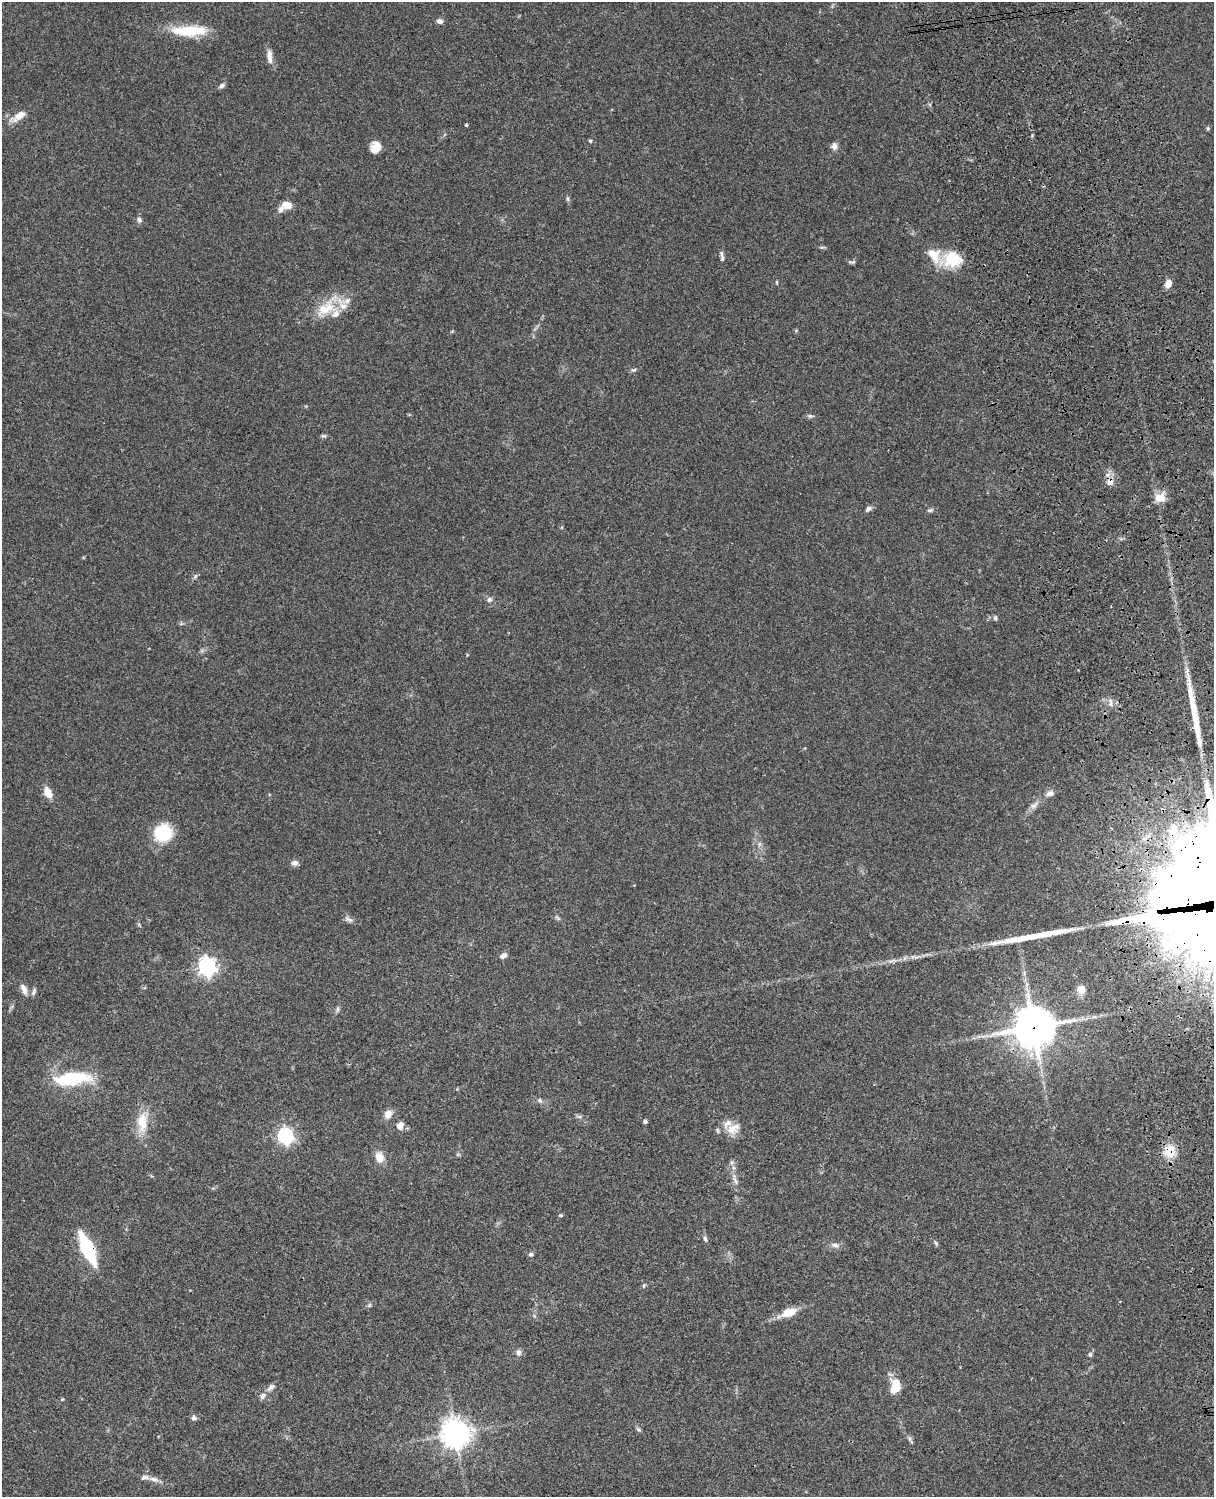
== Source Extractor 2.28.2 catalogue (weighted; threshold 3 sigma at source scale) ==
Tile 6 of 4 x 3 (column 2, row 2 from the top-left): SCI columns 1334-2545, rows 1773-3267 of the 5087 x 4927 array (HDU 1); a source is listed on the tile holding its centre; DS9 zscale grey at full resolution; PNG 1216 x 1499 px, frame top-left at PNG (2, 2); no overlay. Shown black and unused: <1% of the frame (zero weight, under 3 of 4 exposures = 6% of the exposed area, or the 3 px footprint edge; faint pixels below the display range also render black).
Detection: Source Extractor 2.28.2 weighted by HDU 2 'WHT'; one run over the whole footprint, this tile lists its part. Background 0.079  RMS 0.0058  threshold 0.0262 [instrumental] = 3 sigma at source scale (4.5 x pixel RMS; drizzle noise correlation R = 1.50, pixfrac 1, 0.05/0.05 arcsec/px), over >= 5 px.
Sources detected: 88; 2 long thin detections or spike segments (spike, bleed or trail) — not listed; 10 inside a brighter listed object's ellipse — not listed separately; the other 76 listed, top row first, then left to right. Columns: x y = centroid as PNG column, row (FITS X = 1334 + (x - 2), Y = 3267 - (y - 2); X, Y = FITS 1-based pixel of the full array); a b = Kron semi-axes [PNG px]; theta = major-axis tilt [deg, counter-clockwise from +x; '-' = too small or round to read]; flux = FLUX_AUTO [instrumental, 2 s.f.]
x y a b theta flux
440 21 7 6 - 2.1
188 31 42 11 0 24
269 54 13 8 -80 3.2
222 86 8 5 32 1.6
19 116 21 8 32 7.1
466 125 3 3 - 0.71
1208 128 5 4 - 0.81
590 141 4 4 - 0.81
834 146 8 8 - 2.7
375 147 13 11 69 6.1
568 199 7 4 -74 1.1
287 205 13 9 -10 4.8
139 220 8 6 -61 1.7
822 247 6 4 17 0.83
722 258 9 5 -84 1.6
952 259 27 19 5 20
852 262 9 3 4 0.92
777 282 5 3 - 0.55
1168 283 8 6 74 4.5
326 308 33 19 30 17
634 370 7 5 2 1.1
810 416 8 5 -1 1.2
323 436 9 4 6 1
1110 482 11 9 65 3.8
1160 498 14 10 -2 6.4
868 509 10 5 37 1.7
930 510 8 5 8 1.1
195 576 7 5 46 1.2
489 599 7 6 - 1.7
995 618 7 5 -90 1.1
1110 702 14 5 -86 2.2
48 793 12 8 -63 6.1
1050 793 13 7 26 2.8
1034 805 14 7 44 3.1
163 833 16 14 16 29
295 863 9 7 -5 2.2
558 918 9 3 -33 1.1
349 920 12 6 -24 2.1
503 956 9 6 27 2.4
207 966 7 7 - 240
24 989 15 6 -66 3.5
1081 989 9 8 - 5
34 992 12 5 69 1.5
337 1009 9 5 71 1.3
1034 1027 14 13 - 1500
72 1079 41 13 6 34
540 1100 8 5 -48 1.4
388 1114 11 9 69 4.2
579 1116 9 4 -13 1.1
645 1121 4 4 - 1.5
142 1122 28 13 -89 13
400 1126 9 7 68 3.9
733 1129 20 13 28 8.1
285 1136 7 6 - 160
1170 1151 11 10 - 13
379 1158 13 9 -76 6.5
735 1180 19 6 -68 3.5
561 1215 6 4 -3 0.73
705 1239 9 5 -74 1.4
936 1243 6 5 - 0.91
835 1245 10 7 -9 2.6
87 1249 20 7 -65 81
531 1254 7 6 - 1.4
644 1285 7 5 73 0.98
369 1305 7 5 18 1.1
789 1312 18 10 20 9.2
518 1352 8 7 - 2.2
1090 1354 5 5 - 1.2
271 1387 12 6 44 2.6
894 1388 11 9 39 7.8
263 1396 9 7 56 2.2
194 1418 6 5 - 1.9
638 1429 7 5 -55 1.1
455 1434 9 9 - 770
910 1439 7 4 71 0.94
154 1479 13 6 -16 3.2
Overlapping masked pixels (flux is a lower limit): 4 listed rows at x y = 1110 482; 1034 1027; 1170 1151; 87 1249